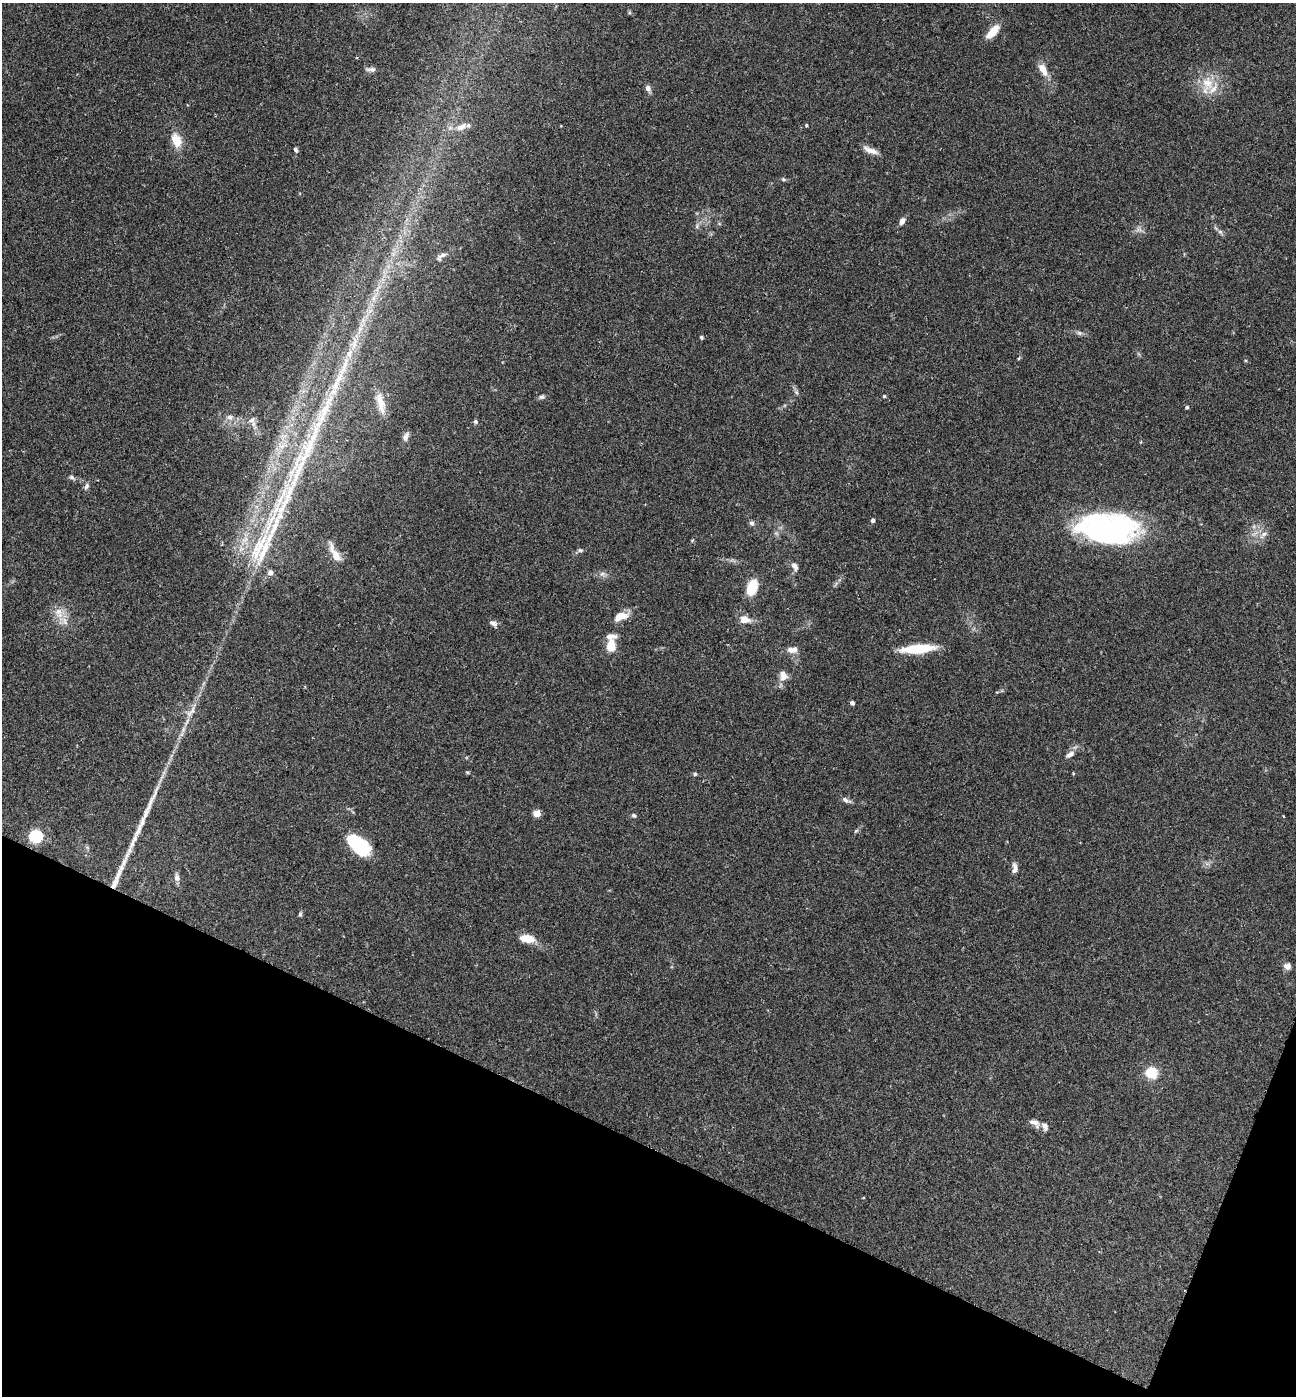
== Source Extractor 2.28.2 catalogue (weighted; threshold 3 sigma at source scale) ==
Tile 15 of 4 x 4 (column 3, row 4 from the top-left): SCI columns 2735-4028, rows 7-1400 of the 5602 x 5588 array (HDU 1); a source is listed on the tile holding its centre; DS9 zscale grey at full resolution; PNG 1298 x 1398 px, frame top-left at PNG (2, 3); no overlay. Shown black and unused: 20% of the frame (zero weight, under 2 of 3 exposures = <1% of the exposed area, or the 3 px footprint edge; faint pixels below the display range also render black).
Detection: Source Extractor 2.28.2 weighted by HDU 2 'WHT'; one run over the whole footprint, this tile lists its part. Background 0.102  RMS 0.0072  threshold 0.0324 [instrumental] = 3 sigma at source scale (4.5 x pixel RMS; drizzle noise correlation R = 1.50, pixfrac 1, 0.05/0.05 arcsec/px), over >= 5 px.
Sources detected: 77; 3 long thin detections or spike segments (spike, bleed or trail) — not listed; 6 inside a brighter listed object's ellipse — not listed separately; the other 68 listed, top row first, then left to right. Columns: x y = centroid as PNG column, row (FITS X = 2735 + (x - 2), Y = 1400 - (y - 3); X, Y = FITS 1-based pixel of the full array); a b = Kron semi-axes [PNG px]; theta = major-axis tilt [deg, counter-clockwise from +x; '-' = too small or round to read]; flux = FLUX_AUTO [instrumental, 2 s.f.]
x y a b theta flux
993 31 19 8 47 10
371 69 13 5 3 2.8
1043 69 17 8 -63 7.6
1208 83 19 15 -49 15
648 88 9 7 -68 2.6
806 125 4 3 - 0.79
461 127 16 8 25 6.6
176 140 17 12 -70 10
296 150 7 5 -58 1.3
871 150 21 7 -21 5.5
783 179 5 5 - 1
902 221 8 5 59 3.4
1220 232 7 4 -19 1.5
441 256 17 6 43 3.2
1079 333 8 6 -20 1.8
701 337 5 4 - 1
1019 358 5 3 - 0.75
796 392 6 4 -71 1.3
884 396 4 4 - 0.87
541 397 8 5 14 1.5
380 403 29 8 -75 8.7
1187 407 4 4 - 1.2
230 417 8 7 - 2.6
252 420 9 8 - 3
475 421 5 5 - 1.3
405 437 10 6 67 3.2
310 442 108 17 60 87
72 477 7 5 -26 1.6
86 486 8 5 67 2
873 520 4 4 - 2.2
752 523 7 6 - 1.7
1109 528 67 32 -4 150
1264 534 7 6 - 2.3
258 548 51 15 62 39
580 550 7 5 1 1.4
335 554 26 9 -60 8.8
795 566 13 7 -57 3.2
270 572 6 6 - 3.4
602 574 7 4 19 1.6
752 587 14 9 73 20
58 611 11 8 38 4.9
621 616 19 10 18 8
745 619 10 7 -12 7.9
493 623 10 6 -23 2.5
611 646 16 11 -88 10
918 649 33 9 5 25
792 650 14 8 0 4.8
783 675 12 9 -79 6.1
852 703 4 4 - 2.2
190 712 17 5 42 3.9
1070 754 13 7 36 3.7
467 772 5 3 - 0.78
695 774 5 5 - 0.98
846 800 13 5 -28 2.5
537 813 5 4 - 14
634 815 6 5 - 1.2
139 830 34 7 67 13
856 831 8 3 45 1
36 836 6 6 - 120
359 845 25 14 -39 38
123 864 32 6 66 12
1014 868 15 6 87 3.3
177 878 9 7 -74 3.3
300 914 6 4 68 1.2
527 938 18 9 -8 10
1287 966 9 7 -22 3.1
1151 1073 11 10 - 17
1035 1123 17 8 -29 4.5